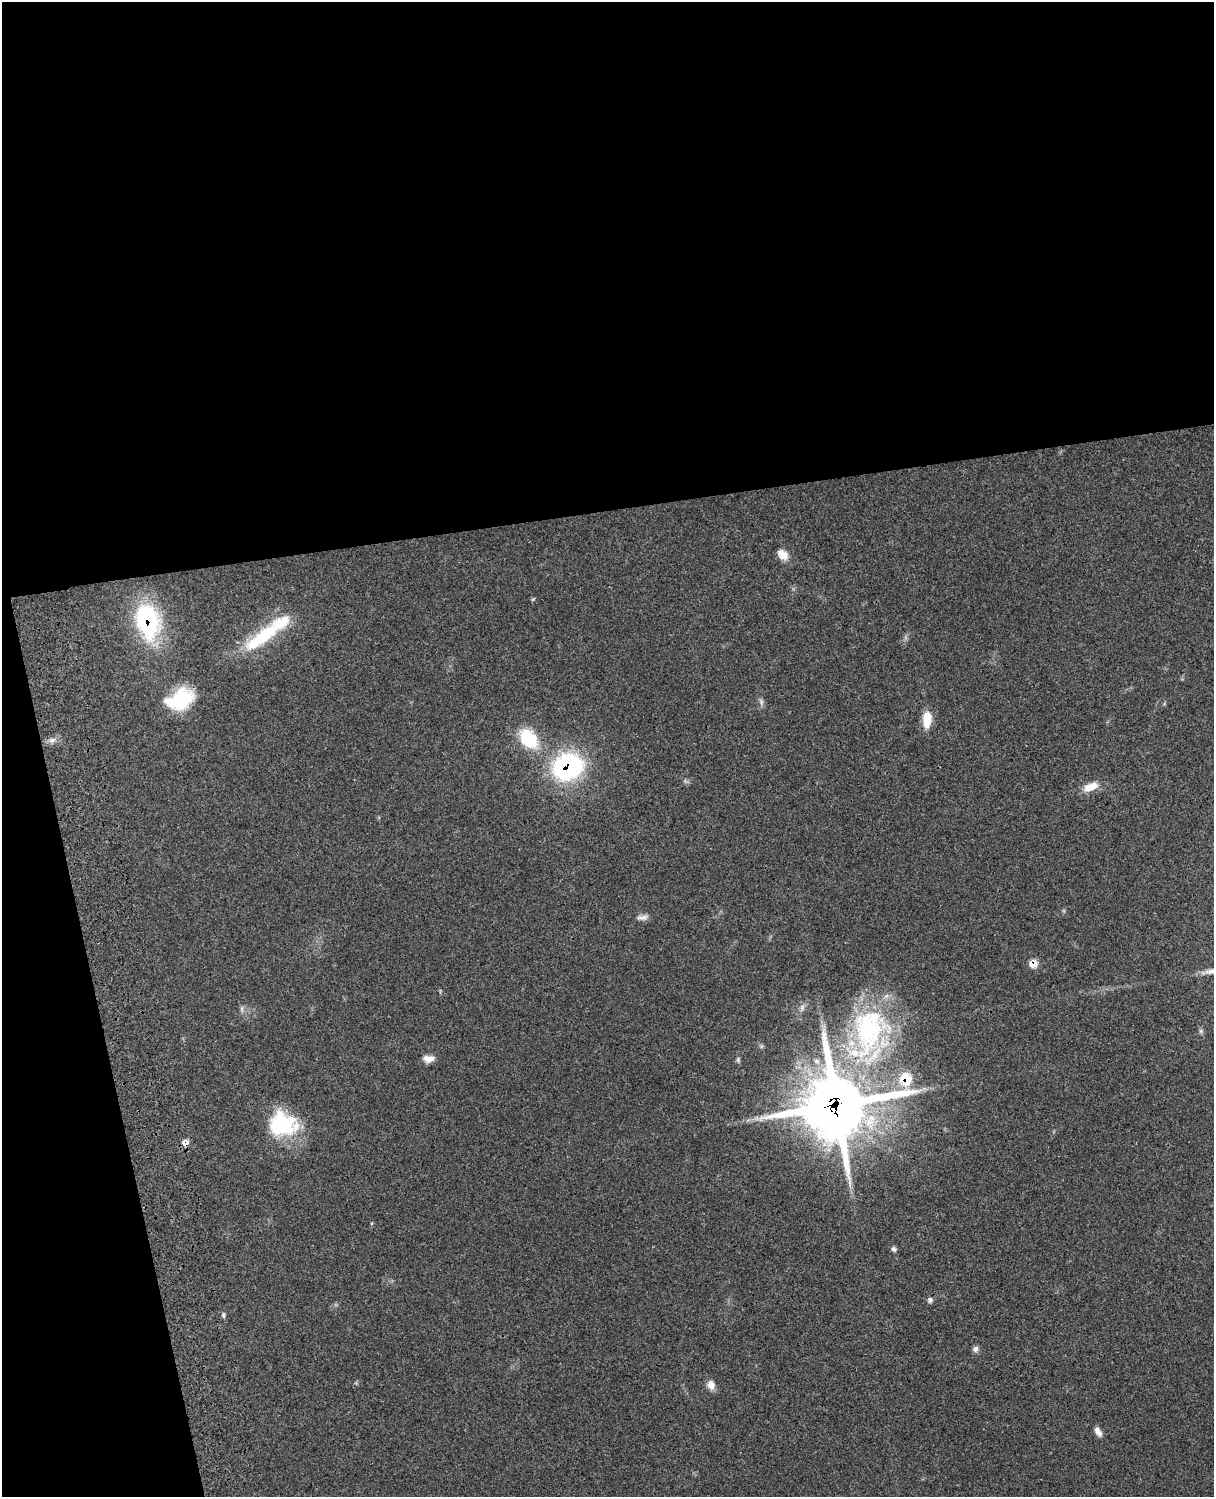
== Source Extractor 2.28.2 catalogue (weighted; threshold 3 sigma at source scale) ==
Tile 1 of 4 x 3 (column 1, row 1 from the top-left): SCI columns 120-1331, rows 3267-4761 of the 5083 x 4923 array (HDU 1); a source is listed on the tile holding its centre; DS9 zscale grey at full resolution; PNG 1216 x 1499 px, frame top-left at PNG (2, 2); no overlay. Shown black and unused: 39% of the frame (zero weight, under 3 of 4 exposures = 6% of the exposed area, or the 3 px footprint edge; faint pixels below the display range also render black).
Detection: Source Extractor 2.28.2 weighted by HDU 2 'WHT'; one run over the whole footprint, this tile lists its part. Background 0.0952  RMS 0.0063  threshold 0.0283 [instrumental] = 3 sigma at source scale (4.5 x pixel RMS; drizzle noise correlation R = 1.50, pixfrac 1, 0.05/0.05 arcsec/px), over >= 5 px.
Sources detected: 30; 1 inside a brighter object's white glare — not listed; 2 inside a brighter listed object's ellipse — not listed separately; the other 27 listed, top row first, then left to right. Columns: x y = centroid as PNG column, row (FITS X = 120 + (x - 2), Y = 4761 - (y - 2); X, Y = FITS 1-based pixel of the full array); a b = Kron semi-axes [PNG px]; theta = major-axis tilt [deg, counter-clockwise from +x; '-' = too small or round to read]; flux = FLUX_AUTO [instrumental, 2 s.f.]
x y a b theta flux
783 554 13 9 -44 6.9
148 621 38 24 -75 74
262 637 55 15 35 38
181 699 29 21 44 33
761 702 10 4 90 1.6
927 720 19 10 87 11
528 739 24 16 -49 28
52 740 10 6 11 2.8
568 767 30 25 18 87
1091 787 20 10 21 8.1
643 917 17 6 12 3
1033 964 8 6 15 8.3
802 1007 8 6 71 2
242 1009 10 4 -90 1.5
869 1030 69 47 75 120
428 1059 14 8 3 4.7
738 1059 8 4 90 1.1
906 1079 10 9 - 19
836 1105 32 31 - 1900
283 1124 33 27 -6 47
185 1142 8 8 - 3.8
894 1249 7 6 - 1.7
930 1300 7 6 - 1.7
223 1315 7 4 -77 1.1
975 1349 8 7 - 2.2
711 1385 12 9 -75 4.3
1098 1432 11 6 -56 3.8
Overlapping masked pixels (flux is a lower limit): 7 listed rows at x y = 148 621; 181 699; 568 767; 1033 964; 906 1079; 836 1105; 185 1142